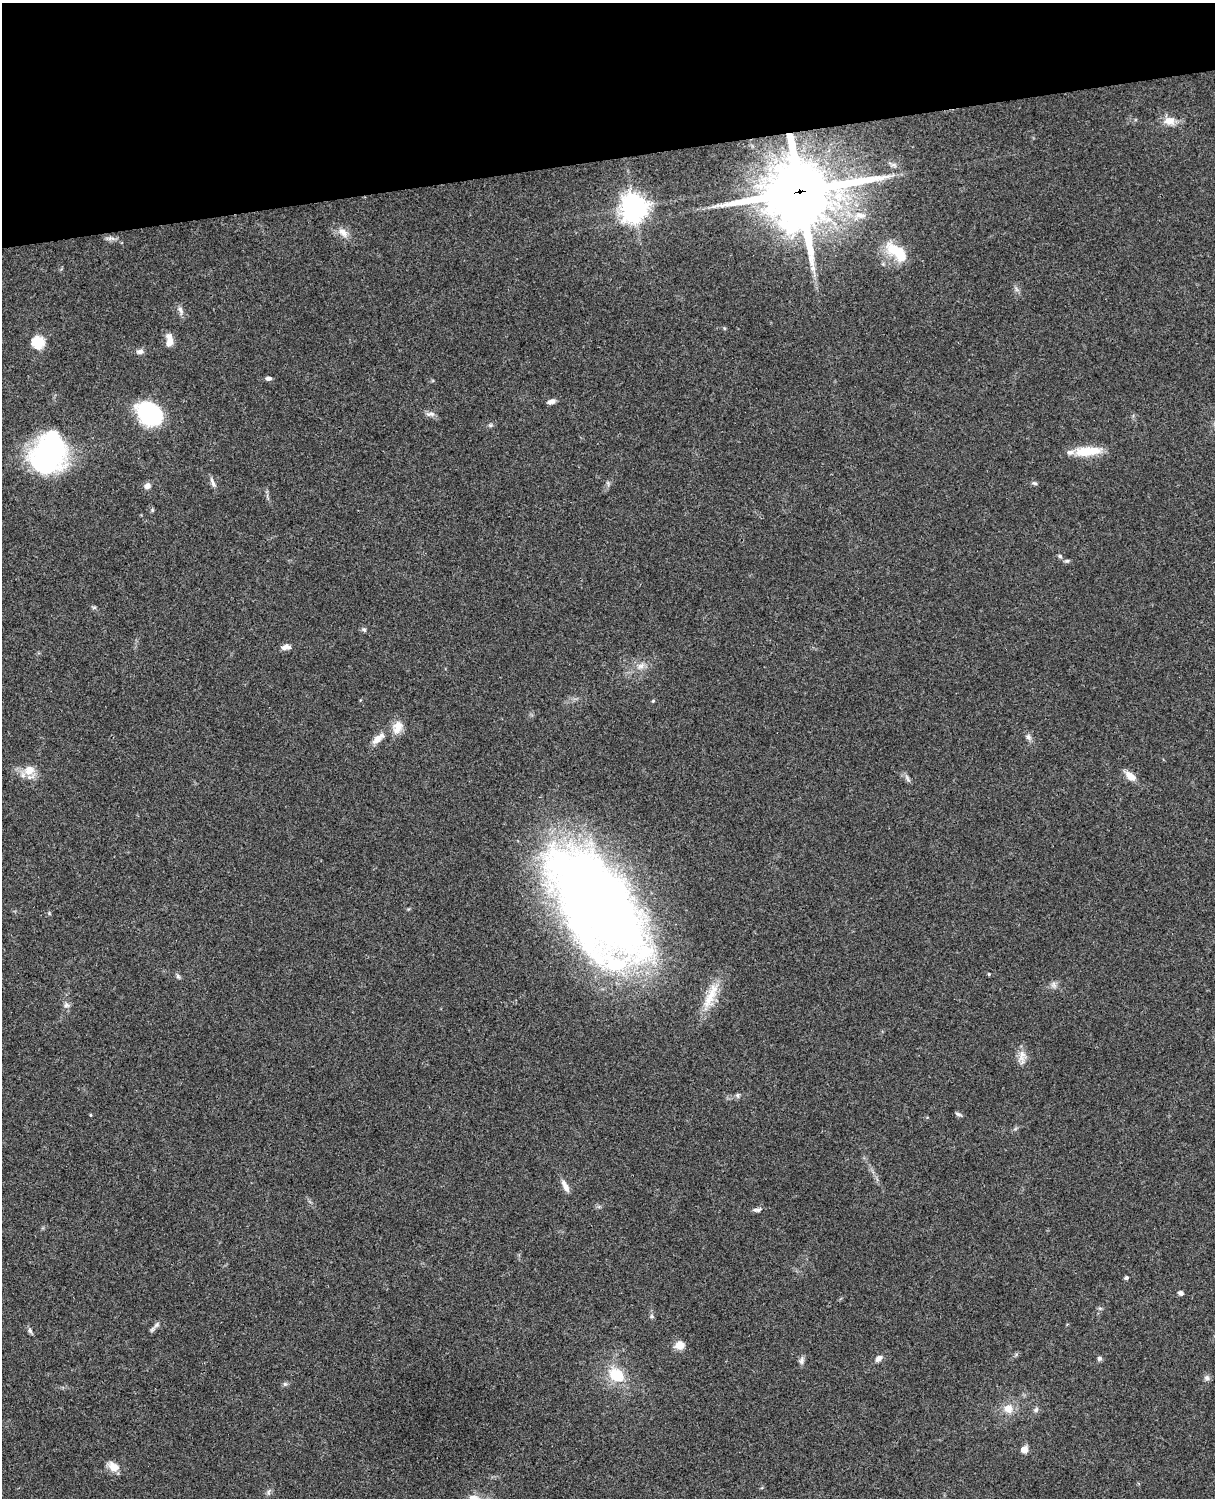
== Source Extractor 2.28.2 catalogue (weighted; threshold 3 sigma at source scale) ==
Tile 3 of 4 x 3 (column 3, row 1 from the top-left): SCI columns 2545-3757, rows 3268-4763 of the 5087 x 4926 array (HDU 1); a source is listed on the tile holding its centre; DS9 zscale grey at full resolution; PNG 1217 x 1500 px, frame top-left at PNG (2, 3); no overlay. Shown black and unused: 10% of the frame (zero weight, under 3 of 4 exposures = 6% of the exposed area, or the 3 px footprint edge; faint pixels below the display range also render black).
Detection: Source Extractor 2.28.2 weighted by HDU 2 'WHT'; one run over the whole footprint, this tile lists its part. Background 0.076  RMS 0.0057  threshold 0.0257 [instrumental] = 3 sigma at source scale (4.5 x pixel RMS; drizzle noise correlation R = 1.50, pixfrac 1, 0.05/0.05 arcsec/px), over >= 5 px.
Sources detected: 67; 2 inside a brighter listed object's ellipse — not listed separately; the other 65 listed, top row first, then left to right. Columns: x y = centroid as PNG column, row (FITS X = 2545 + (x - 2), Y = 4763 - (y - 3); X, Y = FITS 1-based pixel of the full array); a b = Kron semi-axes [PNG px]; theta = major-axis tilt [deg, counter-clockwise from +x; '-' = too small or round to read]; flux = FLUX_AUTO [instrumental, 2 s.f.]
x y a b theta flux
1169 121 15 11 -9 6
893 165 7 4 18 1
800 192 25 22 16 4300
634 207 9 8 - 680
860 215 17 8 -3 5.5
343 233 16 9 -44 4.8
897 252 34 14 -40 20
180 310 13 6 -72 2.3
169 340 15 7 -86 5.5
38 342 6 6 - 55
140 351 9 6 7 2
268 378 7 5 -3 1.7
551 401 10 5 13 2.2
150 414 21 17 -31 66
430 414 14 6 -2 2.2
490 425 6 5 - 0.94
1088 451 32 11 4 15
48 454 37 27 63 130
213 482 14 5 -69 2.2
608 483 9 3 -85 1
1034 483 8 4 -16 1
147 486 7 7 - 2.9
152 510 6 4 -72 0.7
1060 556 6 5 - 0.95
1067 561 7 5 7 0.99
94 607 6 4 1 0.85
364 629 8 5 -47 1.1
285 647 11 6 10 2.9
641 666 11 8 27 3.3
653 701 5 4 - 0.59
397 727 18 12 71 6.8
1028 737 9 7 -67 2.1
378 739 18 8 39 5.4
29 770 15 12 30 7.8
1130 776 15 9 -39 5
907 778 13 4 -56 1.6
596 903 128 63 -55 580
989 974 4 3 - 0.58
178 976 8 5 -54 1.1
1054 985 9 6 -76 2
710 998 38 12 64 14
66 1005 8 7 - 1.9
1022 1056 20 9 73 4.6
738 1095 6 6 - 1.2
958 1114 9 4 -17 1.2
90 1115 4 3 - 0.51
565 1186 17 6 -62 3.5
757 1210 11 5 -2 1.6
1126 1278 4 4 - 1.3
1181 1293 7 5 -29 1.5
652 1316 7 5 -61 1
157 1325 10 6 45 2
30 1331 8 5 -72 1.3
679 1345 12 9 3 5.3
879 1358 10 7 44 2.5
1099 1358 6 6 - 1.2
801 1361 11 6 85 2
616 1375 19 15 -36 17
1207 1378 8 7 - 1.7
285 1384 6 6 - 1.1
1008 1409 12 11 - 6.2
1036 1409 8 5 63 1.3
1024 1449 6 6 - 4.6
114 1467 13 10 -41 6.3
269 1492 11 4 76 1.5
Overlapping masked pixels (flux is a lower limit): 1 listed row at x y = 800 192